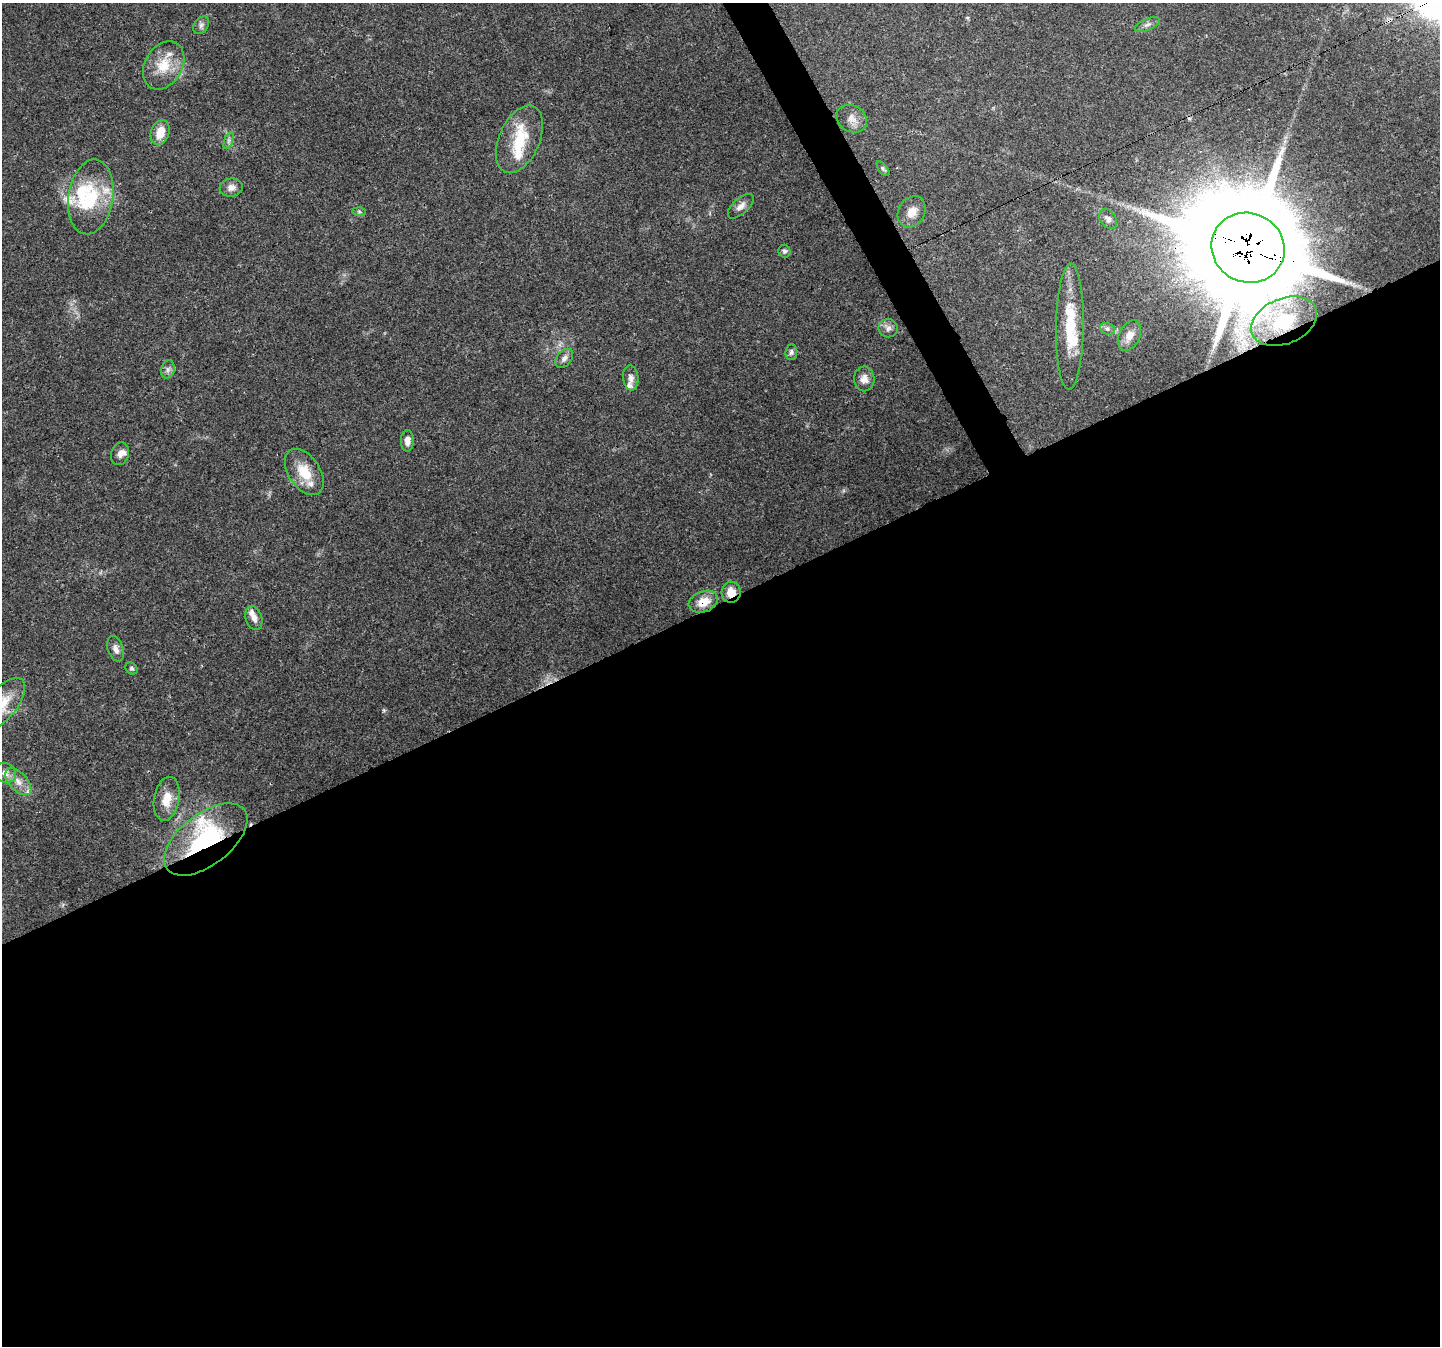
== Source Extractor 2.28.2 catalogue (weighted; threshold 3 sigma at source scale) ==
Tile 15 of 4 x 4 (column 3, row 4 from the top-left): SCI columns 2880-4317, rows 159-1502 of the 5755 x 5635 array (HDU 1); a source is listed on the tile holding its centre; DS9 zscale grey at full resolution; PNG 1442 x 1348 px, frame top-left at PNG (2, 3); each listed source drawn as its Kron ellipse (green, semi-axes under 4 px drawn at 4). Shown black and unused: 57% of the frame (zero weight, under 3 of 4 exposures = <1% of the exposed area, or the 3 px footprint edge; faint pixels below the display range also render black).
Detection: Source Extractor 2.28.2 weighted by HDU 2 'WHT'; one run over the whole footprint, this tile lists its part. Background 0.05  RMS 0.0047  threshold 0.0213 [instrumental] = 3 sigma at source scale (4.5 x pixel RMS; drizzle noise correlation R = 1.50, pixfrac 1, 0.0396/0.0396 arcsec/px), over >= 5 px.
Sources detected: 49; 1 inside a brighter object's white glare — neither listed nor drawn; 9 inside a brighter listed object's ellipse — not listed separately; the other 39 listed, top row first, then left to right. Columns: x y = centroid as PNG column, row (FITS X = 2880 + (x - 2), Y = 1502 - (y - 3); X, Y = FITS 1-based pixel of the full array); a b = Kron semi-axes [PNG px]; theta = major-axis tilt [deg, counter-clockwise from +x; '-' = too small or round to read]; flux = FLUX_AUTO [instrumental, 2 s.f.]
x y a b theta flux
201 25 10 6 57 1.7
1147 25 13 5 23 1.9
164 65 26 18 59 13
852 119 16 13 -31 4.6
160 132 13 9 71 7.2
519 139 36 20 66 20
228 141 9 4 71 1.2
883 169 8 4 -53 0.84
231 187 11 9 6 3
91 197 38 22 82 26
741 206 16 7 42 3
359 211 7 4 -1 0.84
912 212 16 13 59 5.8
1108 219 11 8 -53 2.2
1248 248 37 34 -27 11000
784 251 6 6 - 1.1
1284 321 34 22 23 30
1070 327 63 14 89 24
888 328 9 9 - 2.2
1107 329 7 5 -19 1.3
1130 336 16 10 64 4.5
791 352 8 6 83 1.2
564 358 11 7 51 2
168 369 9 6 75 1.8
631 378 12 7 -84 2.6
864 379 12 10 -89 3.4
407 441 11 6 89 2.8
120 454 11 9 73 2.9
304 472 26 15 -56 12
731 592 10 9 - 5.8
703 602 15 10 20 8.2
254 618 12 8 -74 3.1
116 649 13 7 -71 2.6
131 668 7 5 -43 0.98
2 704 31 15 50 14
5 773 11 9 -27 2.8
18 782 16 9 -47 4.5
167 799 22 12 79 8.6
206 839 49 25 38 55
Overlapping masked pixels (flux is a lower limit): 5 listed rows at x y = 1248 248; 1284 321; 731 592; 703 602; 206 839
Isophote crosses this tile's border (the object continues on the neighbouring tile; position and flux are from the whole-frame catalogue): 1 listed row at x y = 2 704